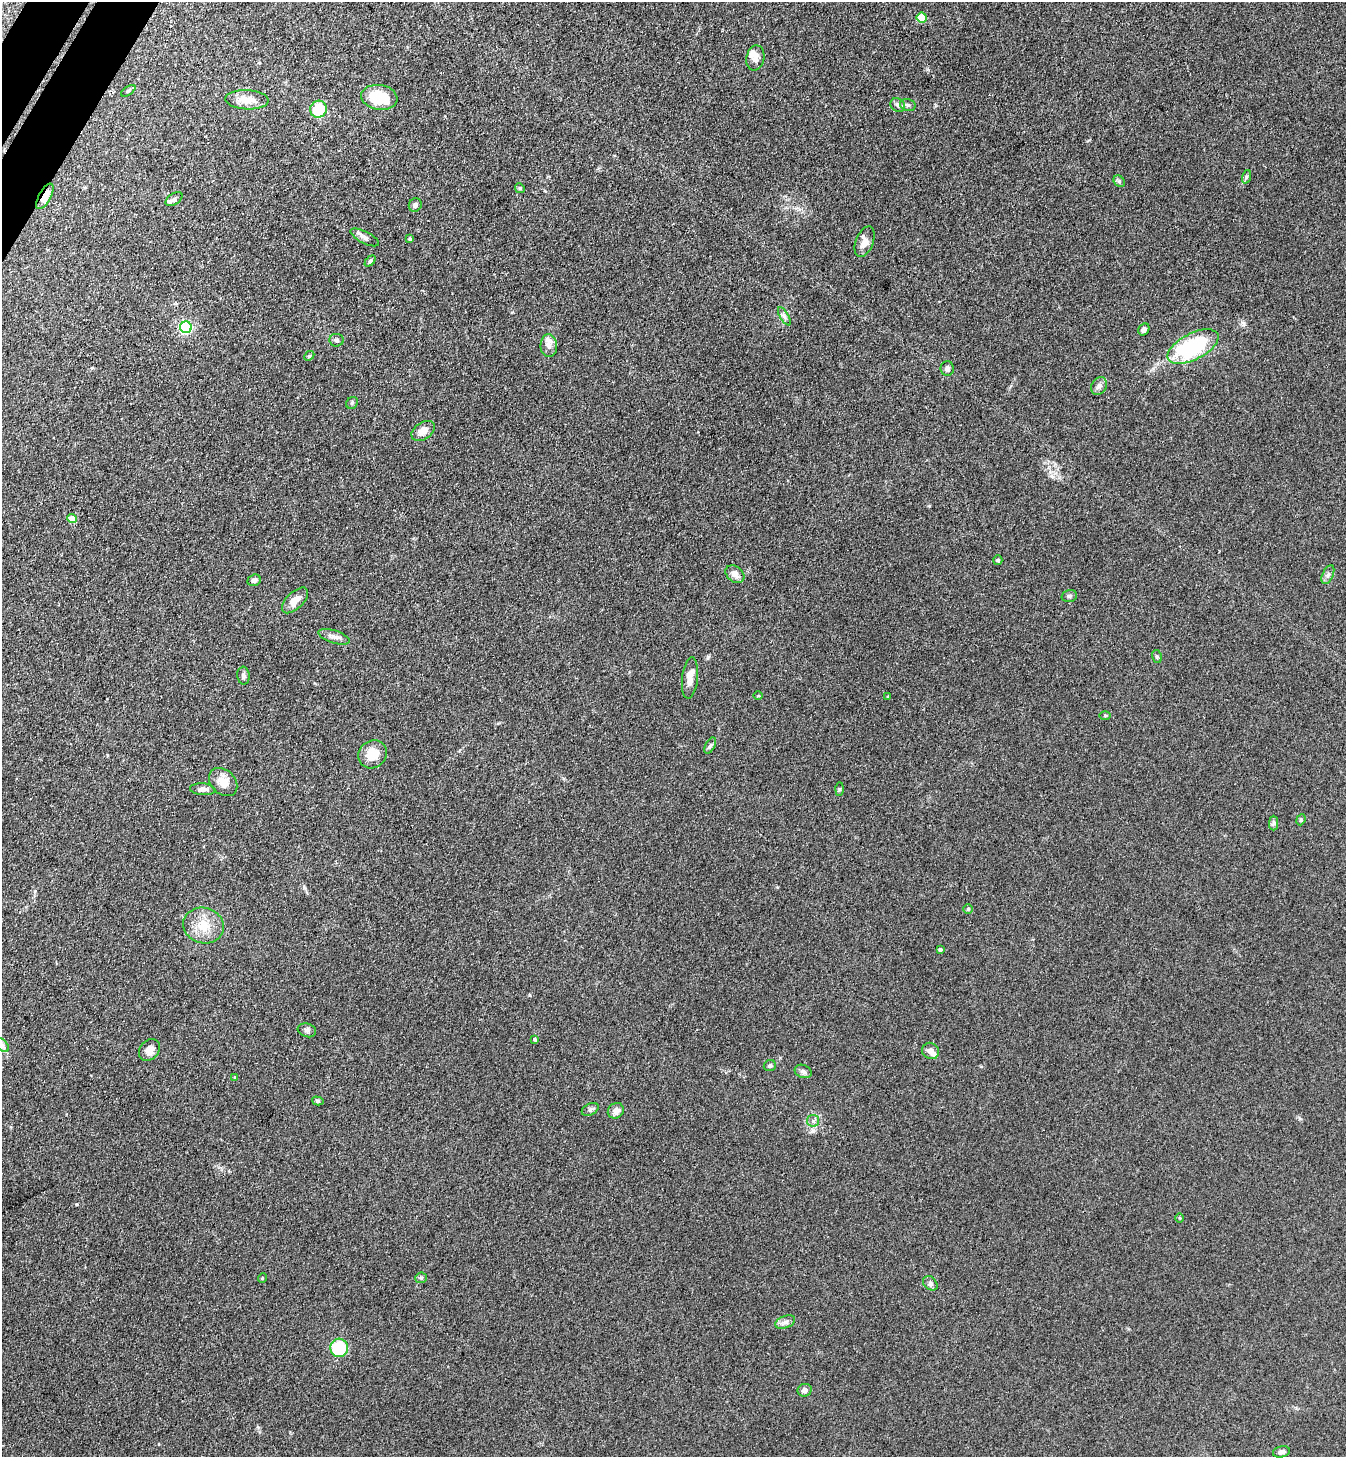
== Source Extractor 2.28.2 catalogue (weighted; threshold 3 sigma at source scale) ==
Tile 11 of 4 x 4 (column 3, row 3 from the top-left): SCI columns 2887-4230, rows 1490-2944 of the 5911 x 5888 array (HDU 1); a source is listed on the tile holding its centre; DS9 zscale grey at full resolution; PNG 1348 x 1459 px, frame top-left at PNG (2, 2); each listed source drawn as its Kron ellipse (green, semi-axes under 4 px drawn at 4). Shown black and unused: <1% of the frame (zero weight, under 3 of 4 exposures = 5% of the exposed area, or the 3 px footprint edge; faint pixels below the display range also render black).
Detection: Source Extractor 2.28.2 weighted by HDU 2 'WHT'; one run over the whole footprint, this tile lists its part. Background 0.176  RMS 0.0084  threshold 0.038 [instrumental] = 3 sigma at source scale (4.5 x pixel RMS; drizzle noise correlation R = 1.50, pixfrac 1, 0.05/0.05 arcsec/px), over >= 5 px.
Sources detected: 77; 4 inside a brighter listed object's ellipse — not listed separately; the other 73 listed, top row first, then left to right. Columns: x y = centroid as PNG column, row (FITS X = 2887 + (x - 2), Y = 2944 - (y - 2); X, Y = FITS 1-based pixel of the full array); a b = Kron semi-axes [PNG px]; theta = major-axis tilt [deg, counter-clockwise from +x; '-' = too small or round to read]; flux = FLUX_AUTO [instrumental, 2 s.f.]
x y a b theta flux
922 18 5 5 - 25
755 58 13 9 79 5.2
128 91 8 4 35 1.2
379 97 18 12 -8 34
247 100 21 9 -3 11
898 105 8 6 -36 2.6
908 105 8 6 -14 2
319 109 8 8 - 31
1246 177 7 4 71 1.5
1119 181 6 5 - 1.6
520 188 5 4 - 1.1
45 196 14 6 61 11
174 199 9 5 33 2.3
415 205 7 6 - 2.8
365 237 15 6 -27 3.6
410 239 4 3 - 1.3
864 242 16 9 69 6.4
370 261 6 4 45 1.3
784 316 10 4 -60 2.6
186 327 6 6 - 150
1144 329 6 5 - 2.9
336 340 7 6 - 2.1
549 346 11 8 -87 5.3
1193 347 28 13 27 88
309 356 5 4 - 1
947 368 7 6 - 2.3
1099 386 9 7 55 3.3
352 403 6 5 - 1.4
423 431 13 8 35 7.8
72 519 5 4 - 16
998 560 5 4 - 1.1
735 574 10 7 -40 4.9
1328 575 10 5 65 2.5
254 580 7 5 21 2.7
1069 596 8 6 15 1.9
295 600 16 8 44 8.6
334 637 16 6 -18 4.5
1157 657 6 5 - 1.4
243 676 9 6 -86 2.4
690 678 21 8 84 9
758 696 4 3 - 0.7
888 697 4 3 - 0.83
1105 715 6 4 1 1
710 745 8 4 63 1.8
372 754 15 13 44 15
223 782 16 12 -44 10
203 789 13 6 -4 4
840 789 7 4 89 1.1
1301 820 6 4 68 1.2
1274 823 7 4 90 1.7
968 909 5 5 - 1
204 925 20 17 -16 18
940 949 4 3 - 1.3
307 1030 9 6 -17 2.7
535 1039 3 3 - 1.7
2 1045 8 5 -44 2.6
149 1050 12 9 48 6.6
931 1051 9 8 - 4.8
770 1066 6 5 - 1.7
803 1071 9 6 -22 2.5
235 1077 4 3 - 1.2
318 1101 6 4 -16 1.4
590 1109 9 5 27 2.3
616 1111 8 7 - 5.8
813 1121 6 6 - 2.1
1180 1218 5 3 - 0.79
262 1278 5 3 - 0.65
421 1278 6 5 - 1.4
930 1283 8 6 -45 2.4
785 1322 10 6 21 3.4
339 1348 9 9 - 42
805 1390 7 6 - 3.6
1281 1452 8 5 13 3.3
Overlapping masked pixels (flux is a lower limit): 1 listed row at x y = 45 196
Isophote crosses this tile's border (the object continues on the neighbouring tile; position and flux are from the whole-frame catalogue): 1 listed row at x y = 2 1045
Unlisted compact peaks at least as high as the median listed source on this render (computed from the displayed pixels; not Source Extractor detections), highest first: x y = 708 657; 77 1204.